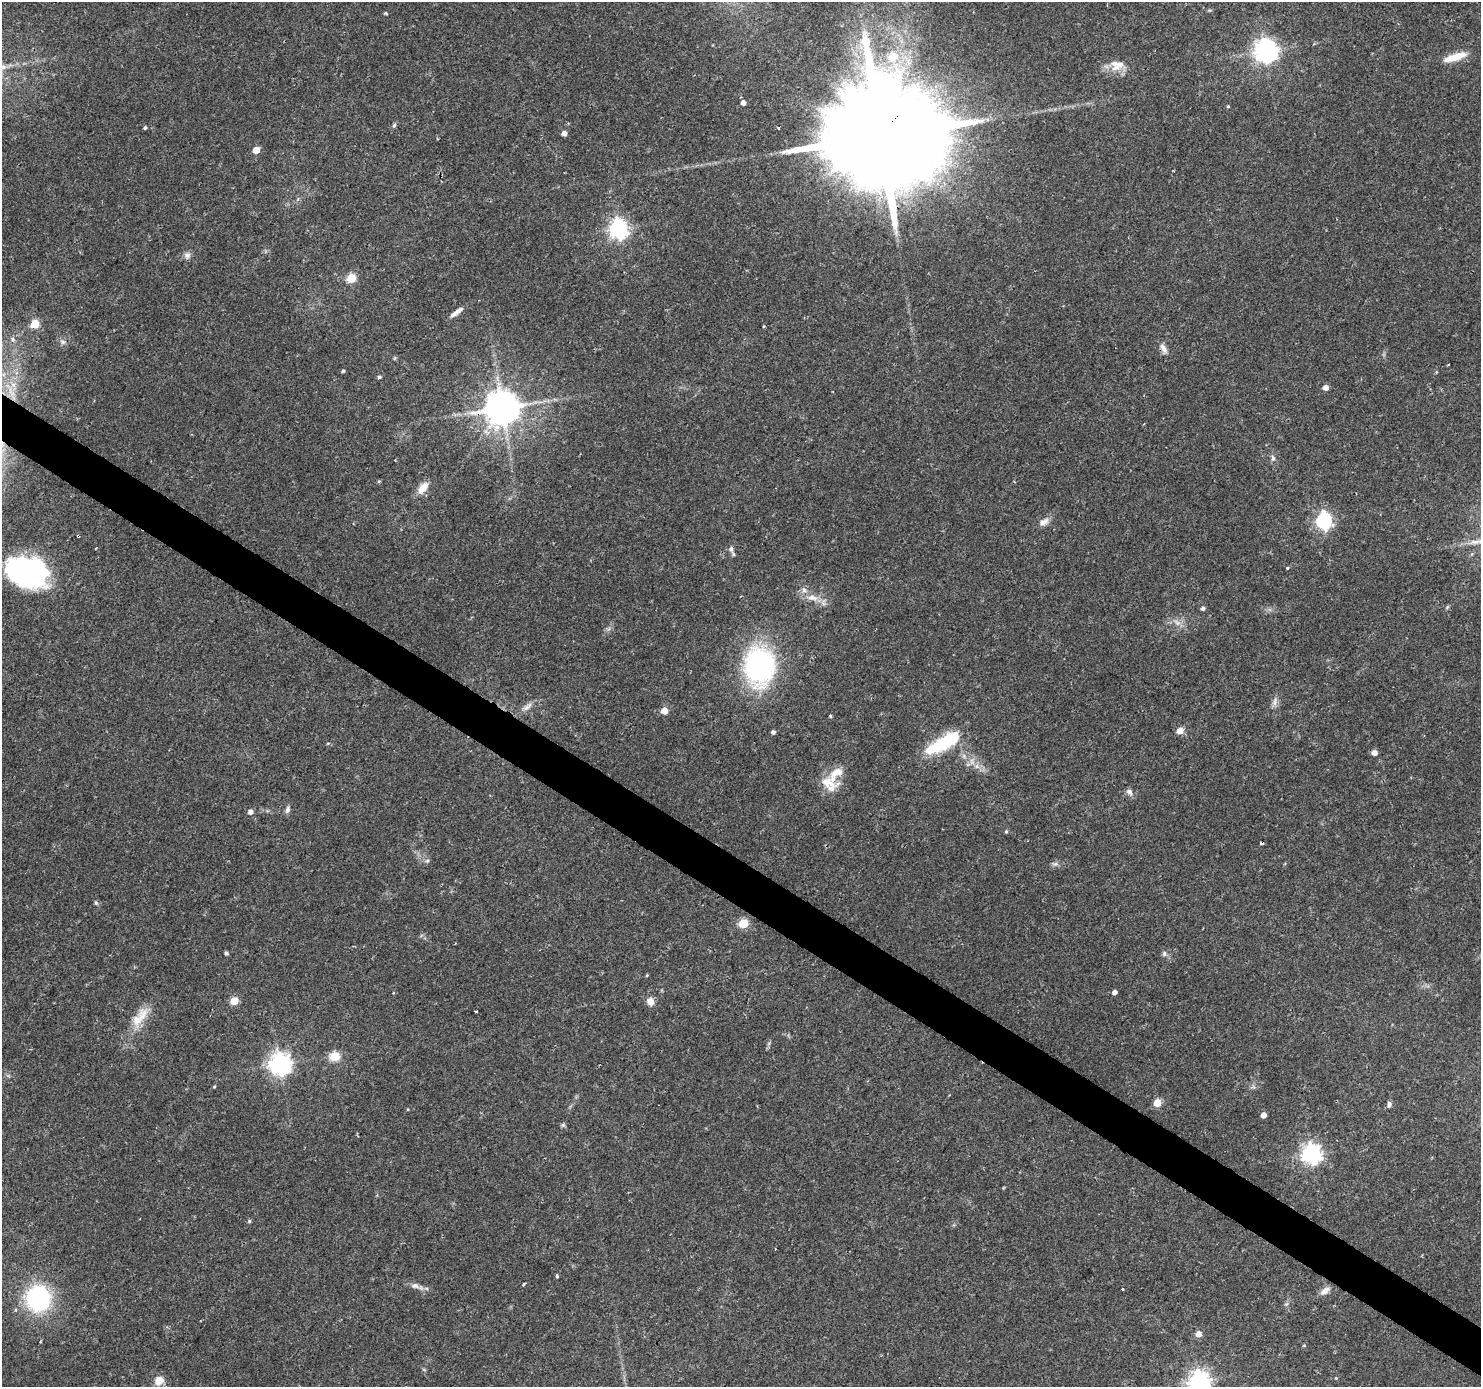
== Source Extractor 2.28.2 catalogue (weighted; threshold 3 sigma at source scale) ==
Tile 6 of 4 x 4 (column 2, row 2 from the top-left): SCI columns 1480-2958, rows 2957-4341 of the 5920 x 5979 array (HDU 1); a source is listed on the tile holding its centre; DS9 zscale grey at full resolution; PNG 1483 x 1389 px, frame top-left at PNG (2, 2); no overlay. Shown black and unused: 3% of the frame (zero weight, under 2 of 3 exposures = <1% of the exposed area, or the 3 px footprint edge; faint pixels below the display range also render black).
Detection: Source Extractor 2.28.2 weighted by HDU 2 'WHT'; one run over the whole footprint, this tile lists its part. Background 0.0376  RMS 0.0034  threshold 0.0153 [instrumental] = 3 sigma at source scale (4.5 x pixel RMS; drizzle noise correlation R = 1.50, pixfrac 1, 0.0396/0.0396 arcsec/px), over >= 5 px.
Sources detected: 100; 1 too faint to see at this stretch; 4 inside a brighter object's white glare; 1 cosmic-ray / hot-pixel residue — not listed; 5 inside a brighter listed object's ellipse — not listed separately; the other 89 listed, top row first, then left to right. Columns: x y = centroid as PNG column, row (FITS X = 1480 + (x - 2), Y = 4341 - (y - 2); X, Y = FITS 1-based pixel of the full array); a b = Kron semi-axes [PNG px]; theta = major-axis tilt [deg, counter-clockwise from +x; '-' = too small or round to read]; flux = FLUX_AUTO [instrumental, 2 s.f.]
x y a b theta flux
1209 10 6 4 -17 0.41
386 13 4 3 - 0.55
1265 51 8 8 - 270
892 57 7 6 - 9.3
1455 57 30 8 17 6.3
1116 68 15 7 10 3.4
743 103 5 4 - 1.8
1228 106 4 3 - 0.36
394 125 7 4 69 0.69
145 128 4 4 - 0.61
778 128 3 2 - 0.55
564 133 4 4 - 2.1
881 137 38 27 50 13000
256 150 5 5 - 6.5
618 229 7 7 - 160
187 255 9 9 - 1.4
351 278 5 5 - 17
457 312 19 5 37 2.2
35 324 5 5 - 16
764 326 5 3 - 0.3
13 339 6 6 - 1
63 342 10 7 -20 1.3
1163 348 16 7 -62 2
394 358 6 4 88 0.41
1448 365 3 2 - 0.38
343 371 4 3 - 0.57
379 377 5 4 - 0.75
1325 387 5 4 - 3
502 408 10 10 - 890
1273 458 9 6 -90 1.1
379 481 5 4 - 0.37
423 488 13 8 51 4.8
1324 520 7 6 - 98
1044 522 14 9 37 2.3
78 536 3 3 - 1.7
731 549 10 7 -82 1.3
1287 568 3 3 - 0.37
26 571 45 27 -69 36
813 598 19 9 -11 4.2
1447 607 6 4 48 0.43
1203 608 5 4 - 1
760 666 28 24 85 84
1275 701 14 6 83 1.7
527 707 19 7 32 2.5
664 710 5 5 - 5.7
830 716 5 3 - 0.36
1180 731 5 5 - 4.9
773 732 4 4 - 1
952 738 30 19 23 13
328 743 5 3 - 0.33
1374 753 5 4 - 2.4
977 766 8 6 -60 1.4
836 773 29 17 52 7
1129 792 11 7 -41 1.4
288 810 10 6 74 1.1
250 812 5 5 - 1.6
1006 831 5 4 - 0.45
427 861 6 5 - 0.65
1055 864 9 6 -8 1
96 902 6 4 -69 0.62
743 923 5 5 - 19
226 953 4 4 - 0.84
1164 954 7 6 - 0.88
647 975 4 3 - 0.35
1114 992 4 4 - 1.6
393 993 4 3 - 0.34
234 1001 5 5 - 11
650 1001 10 9 - 2.5
476 1011 3 2 - 0.42
140 1017 35 14 55 8
335 1056 5 5 - 20
280 1064 8 7 - 240
214 1087 4 4 - 0.32
1157 1103 5 5 - 8.5
1389 1104 7 5 72 1.1
1263 1115 4 4 - 2.5
1311 1153 7 7 - 170
249 1221 5 4 - 0.49
557 1276 4 3 - 0.79
524 1284 3 3 - 1.2
415 1286 16 7 -8 2.1
1122 1289 3 2 - 0.39
1325 1291 14 8 34 2.1
38 1299 19 17 86 51
1286 1304 6 5 - 0.61
1198 1334 5 5 - 2.8
1304 1345 4 3 - 0.52
159 1380 10 9 - 3.8
1199 1381 7 7 - 220
Overlapping masked pixels (flux is a lower limit): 3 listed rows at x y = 881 137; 502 408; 78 536
Isophote crosses this tile's border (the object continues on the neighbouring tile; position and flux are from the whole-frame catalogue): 1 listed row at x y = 1199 1381